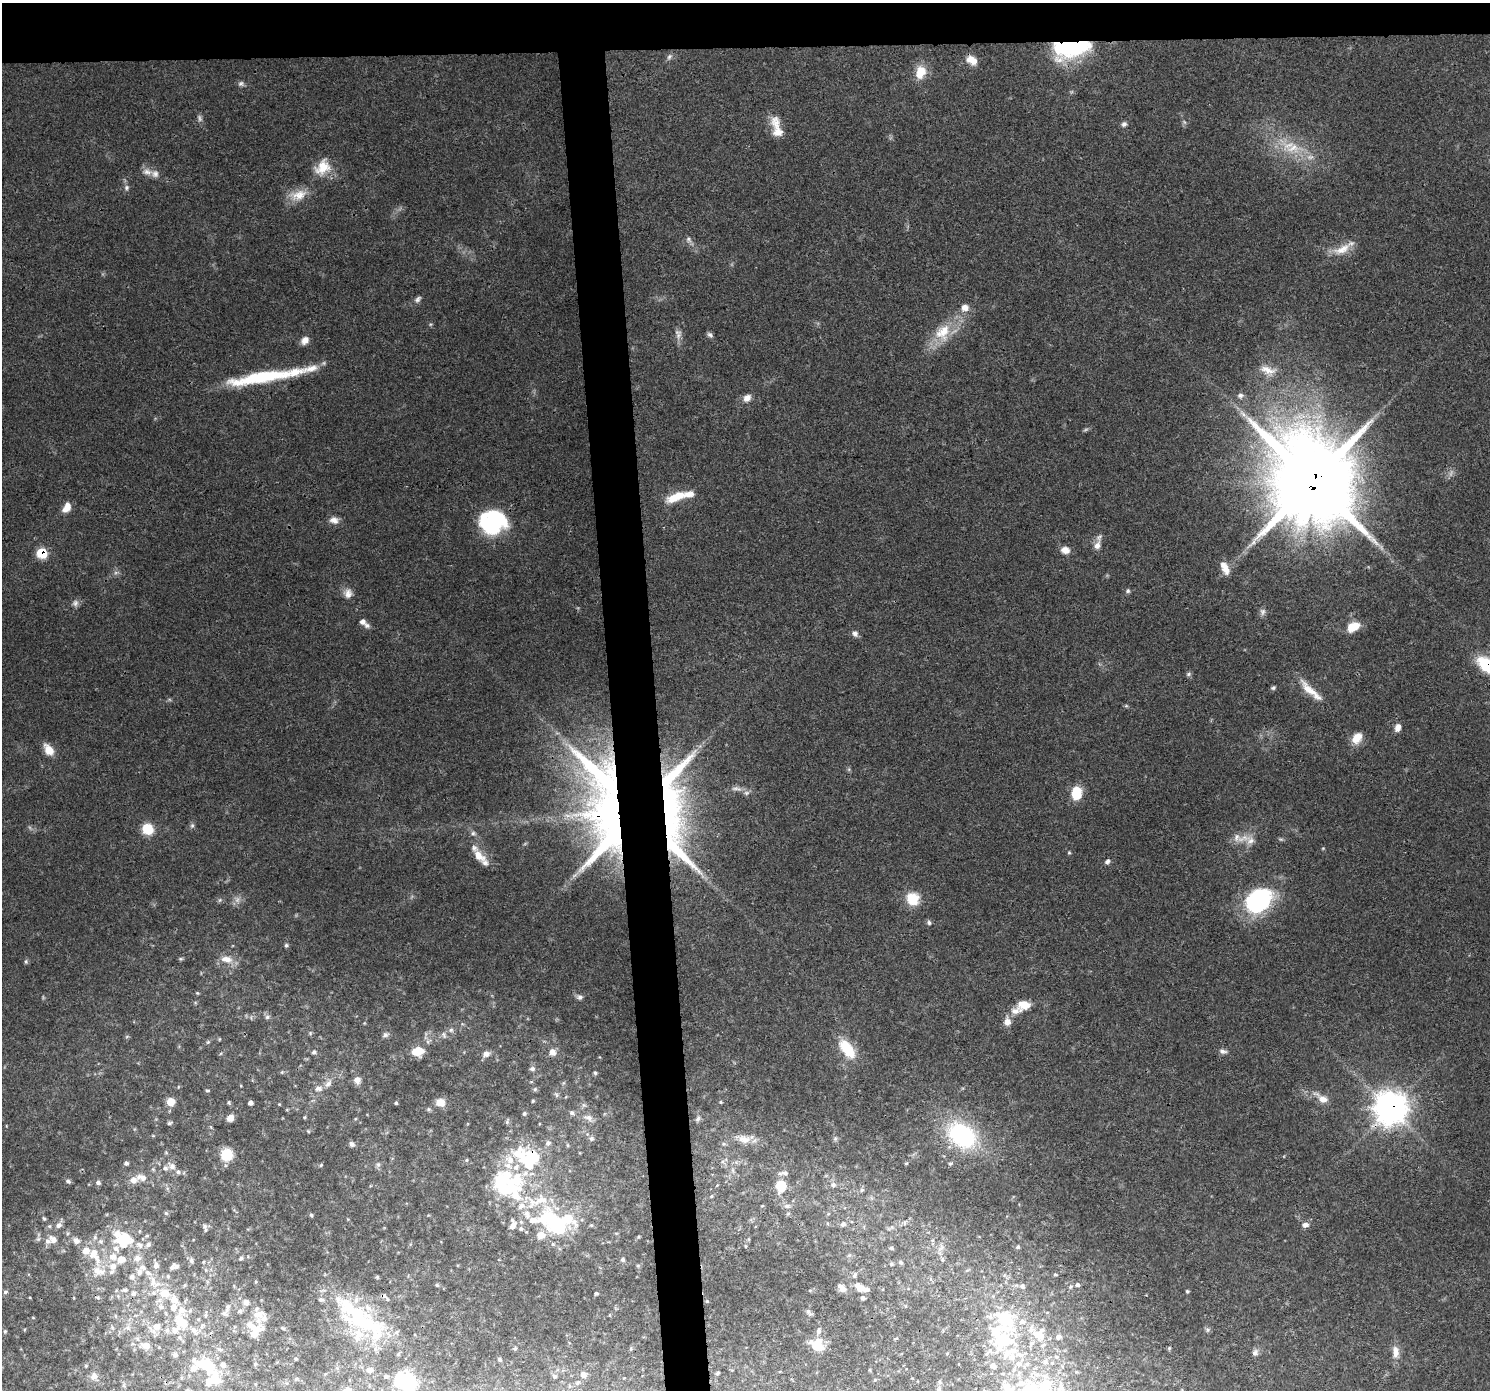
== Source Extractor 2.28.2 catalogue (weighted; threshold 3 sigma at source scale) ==
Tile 2 of 3 x 3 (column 2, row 1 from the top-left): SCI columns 1489-2976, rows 2815-4202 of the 4464 x 4205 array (HDU 1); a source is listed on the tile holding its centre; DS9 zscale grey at full resolution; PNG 1492 x 1392 px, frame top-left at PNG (2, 3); no overlay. Shown black and unused: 6% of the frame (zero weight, under 3 of 4 exposures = <1% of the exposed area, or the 3 px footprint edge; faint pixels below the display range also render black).
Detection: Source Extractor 2.28.2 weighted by HDU 2 'WHT'; one run over the whole footprint, this tile lists its part. Background 0.0497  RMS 0.0039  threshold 0.0177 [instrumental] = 3 sigma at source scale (4.5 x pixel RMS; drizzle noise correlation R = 1.50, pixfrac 1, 0.0396/0.0396 arcsec/px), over >= 5 px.
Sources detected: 338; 5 too faint to see at this stretch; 12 inside a brighter object's white glare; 1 cosmic-ray / hot-pixel residue — not listed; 72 inside a brighter listed object's ellipse — not listed separately; the other 248 listed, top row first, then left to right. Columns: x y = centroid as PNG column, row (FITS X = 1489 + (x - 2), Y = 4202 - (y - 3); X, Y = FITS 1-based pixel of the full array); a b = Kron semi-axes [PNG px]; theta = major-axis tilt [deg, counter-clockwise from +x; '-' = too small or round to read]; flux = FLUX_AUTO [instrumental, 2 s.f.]
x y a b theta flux
1066 46 39 24 46 34
669 57 10 6 66 1.2
972 60 13 9 -34 4.6
920 72 17 12 70 7.2
241 84 8 7 - 1.1
1184 122 6 4 -71 0.67
1124 124 8 7 - 1.2
777 127 28 11 -77 6.9
1293 148 30 14 3 13
322 167 23 17 49 8.8
147 172 15 9 -11 2.8
127 188 7 6 - 1
298 195 25 14 15 6.9
688 239 9 7 -48 1.4
1342 249 27 11 26 6.6
418 299 10 7 49 1.3
965 307 10 9 - 2.9
943 332 27 21 63 13
678 334 13 8 -78 2.2
710 335 9 5 -39 1.1
305 340 10 8 46 2.7
1268 370 24 12 -18 5.3
262 377 83 12 9 33
1240 395 9 6 12 1.2
747 398 11 9 39 2.6
1243 414 12 5 -45 2
1313 481 25 22 -33 7600
676 497 25 9 23 8.8
67 507 12 8 61 4.1
334 520 13 9 -7 2.7
490 524 28 23 -33 34
1097 545 12 9 60 3
1065 550 9 7 -14 3.8
42 553 7 7 - 16
1225 568 19 9 -66 4.6
116 573 7 4 1 0.87
1128 591 6 6 - 0.82
348 593 13 11 -85 3
75 603 9 8 - 1.6
1263 612 10 8 89 1.5
362 622 9 7 -36 1.7
1353 627 14 9 29 7.2
855 633 9 7 -45 1.6
1487 665 21 12 -37 21
1188 674 8 5 28 0.75
1273 688 6 5 - 0.76
1311 691 39 9 -43 7.3
1126 706 6 4 0 0.53
1398 727 9 7 72 2.5
1357 738 14 10 54 5.3
49 750 14 9 -54 5.1
746 793 8 6 0 1.2
1076 793 11 8 87 14
615 813 93 88 -60 210
192 825 7 5 70 0.89
147 829 7 6 - 23
473 833 7 6 - 1.1
1243 838 24 8 16 4
1323 848 5 3 - 0.33
1069 853 5 4 - 0.45
479 856 18 10 -45 5.2
1107 861 7 5 36 1.2
913 899 16 15 - 8.8
220 900 6 6 - 0.76
1264 902 35 25 70 34
929 923 6 6 - 0.92
286 945 5 5 - 0.67
181 959 5 5 - 0.58
226 959 18 10 -10 4.5
26 962 6 5 - 0.72
197 993 4 3 - 0.43
580 997 7 7 - 1.2
1024 1005 15 11 14 5.8
267 1017 7 6 - 1
1007 1022 11 8 84 3.2
451 1030 7 6 - 1.1
385 1035 7 7 - 1.2
444 1035 9 5 -68 1
127 1036 6 4 20 0.49
208 1042 6 4 45 0.52
428 1042 6 4 -72 0.73
847 1049 25 12 -53 14
418 1051 11 9 5 7.2
1223 1051 10 6 -8 1.5
314 1052 6 6 - 1
552 1052 9 8 - 2.6
486 1054 8 6 7 2.2
532 1069 6 5 - 1.2
282 1072 5 4 - 0.48
595 1073 5 4 - 0.74
357 1080 8 8 - 2.5
328 1084 14 7 54 2.4
318 1088 9 7 -5 2.2
535 1089 6 5 - 0.65
207 1091 5 4 - 0.56
556 1095 7 5 -60 0.78
1322 1098 21 9 -35 4.6
533 1101 4 3 - 0.44
171 1102 8 8 - 4.8
229 1102 5 4 - 0.54
440 1102 10 8 -9 4.6
721 1102 4 3 - 0.43
250 1103 5 4 - 1.2
396 1103 4 3 - 0.55
279 1104 4 3 - 0.31
1390 1108 11 11 - 620
428 1109 6 5 - 0.7
572 1113 7 6 - 0.98
524 1114 6 4 60 0.67
304 1117 4 4 - 0.42
588 1117 15 7 -20 2.4
230 1118 7 6 - 3.2
698 1119 8 5 69 0.93
169 1123 7 4 18 0.69
308 1131 5 4 - 0.39
962 1135 35 24 -36 47
591 1138 6 6 - 0.97
744 1139 20 11 -12 5
835 1139 7 6 - 0.83
548 1143 7 7 - 1.2
352 1144 7 6 - 1.3
567 1145 6 4 -71 0.42
166 1152 5 5 - 0.55
227 1155 9 8 - 16
519 1155 35 22 -53 20
466 1160 5 3 - 0.47
126 1163 5 5 - 0.91
906 1163 5 4 - 0.46
378 1164 6 5 - 0.87
950 1164 6 5 - 0.8
321 1165 5 3 - 0.45
172 1166 11 8 -43 2.6
733 1171 7 4 -72 0.79
784 1173 14 6 3 1.7
142 1177 16 9 -15 3.5
68 1181 7 5 -36 0.89
98 1182 6 6 - 1.1
717 1185 5 3 - 0.31
781 1185 9 7 83 12
833 1185 7 6 - 1.4
508 1189 39 17 10 21
862 1190 6 5 - 0.78
711 1196 4 4 - 0.45
541 1200 35 13 26 11
787 1206 10 6 7 1.4
166 1213 6 5 - 0.63
788 1213 6 4 20 0.5
311 1215 5 5 - 0.59
44 1219 6 4 -52 0.56
532 1220 42 19 -37 18
905 1222 6 4 71 0.63
843 1224 8 7 - 1.4
59 1225 9 7 45 1.6
591 1225 5 4 - 0.52
1305 1225 9 7 3 1.8
205 1226 8 7 - 1.1
558 1226 22 18 -12 25
892 1227 6 4 -46 0.74
147 1235 6 4 16 0.63
125 1236 28 13 -38 10
639 1236 6 4 44 0.5
38 1239 6 5 - 0.71
53 1239 13 9 -38 2.9
148 1244 9 7 51 1.5
746 1246 6 4 -70 0.46
941 1247 12 6 63 2
1018 1247 6 5 - 0.71
891 1248 7 4 -10 0.76
116 1249 10 7 -40 2.4
93 1253 34 15 -72 11
849 1255 7 4 19 0.65
137 1258 12 9 17 3.2
241 1258 5 4 - 0.8
121 1260 12 10 33 4.2
623 1260 6 5 - 0.83
942 1260 6 4 -82 0.68
191 1261 8 6 -86 1
901 1262 7 5 -44 0.8
891 1264 6 5 - 0.65
156 1265 9 7 -85 2
638 1266 6 4 -19 0.48
172 1267 10 5 64 1.2
139 1272 12 10 75 3.3
1055 1274 5 4 - 0.51
168 1276 6 5 - 0.63
854 1276 7 6 - 1.1
377 1277 5 5 - 0.5
153 1281 17 9 -89 5.2
437 1285 5 5 - 0.52
1078 1285 6 5 - 0.86
1022 1286 8 7 - 1.2
859 1287 14 9 -41 4
1071 1287 7 6 - 0.87
842 1288 9 7 -45 2.5
125 1290 8 6 15 1.2
810 1290 5 3 - 0.35
1187 1291 4 4 - 0.57
5 1292 7 5 17 0.81
133 1293 7 6 - 1.3
165 1293 13 11 -24 7.7
596 1293 4 4 - 0.63
387 1299 6 3 -72 0.36
707 1301 5 4 - 0.48
246 1302 8 7 - 1.9
228 1308 15 7 73 2.2
240 1311 7 5 18 0.86
809 1312 10 4 -50 0.91
258 1314 19 11 8 4.5
206 1315 7 4 89 0.68
610 1315 5 3 - 0.37
361 1319 82 27 -35 46
1005 1320 39 28 -71 32
181 1322 28 19 -53 14
156 1326 13 11 18 4.5
112 1327 6 4 -72 0.58
258 1329 18 10 6 4.5
1208 1330 7 6 - 0.86
5 1331 5 4 - 0.52
819 1331 8 6 74 1.1
1039 1334 19 16 -30 9.3
1059 1337 7 6 - 1.4
896 1338 6 3 19 0.4
145 1345 14 9 -20 3.6
817 1346 14 13 - 7.6
515 1348 5 4 - 0.6
1169 1348 5 4 - 0.46
631 1349 7 3 81 0.53
990 1350 9 8 - 2.1
1255 1352 10 8 74 1.6
1395 1352 17 9 -89 3.9
1056 1357 7 5 -20 0.82
296 1359 4 3 - 0.31
499 1359 5 5 - 0.67
1045 1362 9 8 - 2
1018 1363 8 8 - 2.6
204 1365 42 18 -28 15
86 1366 5 4 - 0.46
993 1366 9 7 -38 2.4
369 1370 10 7 -54 1.6
718 1373 5 3 - 0.57
583 1374 8 7 - 2
94 1376 12 9 54 2.5
386 1376 5 4 - 0.71
554 1376 7 4 -28 0.7
405 1383 19 14 -34 29
1061 1387 17 11 -88 5.9
939 1389 6 4 45 0.53
1030 1390 30 26 3 29
Overlapping masked pixels (flux is a lower limit): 8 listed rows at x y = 1066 46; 1313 481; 490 524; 42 553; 1487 665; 615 813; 1390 1108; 204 1365
Isophote crosses this tile's border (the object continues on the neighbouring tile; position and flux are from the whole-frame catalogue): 3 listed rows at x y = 1487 665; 405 1383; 1030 1390
Unlisted compact peaks at least as high as the median listed source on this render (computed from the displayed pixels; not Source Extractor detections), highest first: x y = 310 1033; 430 324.